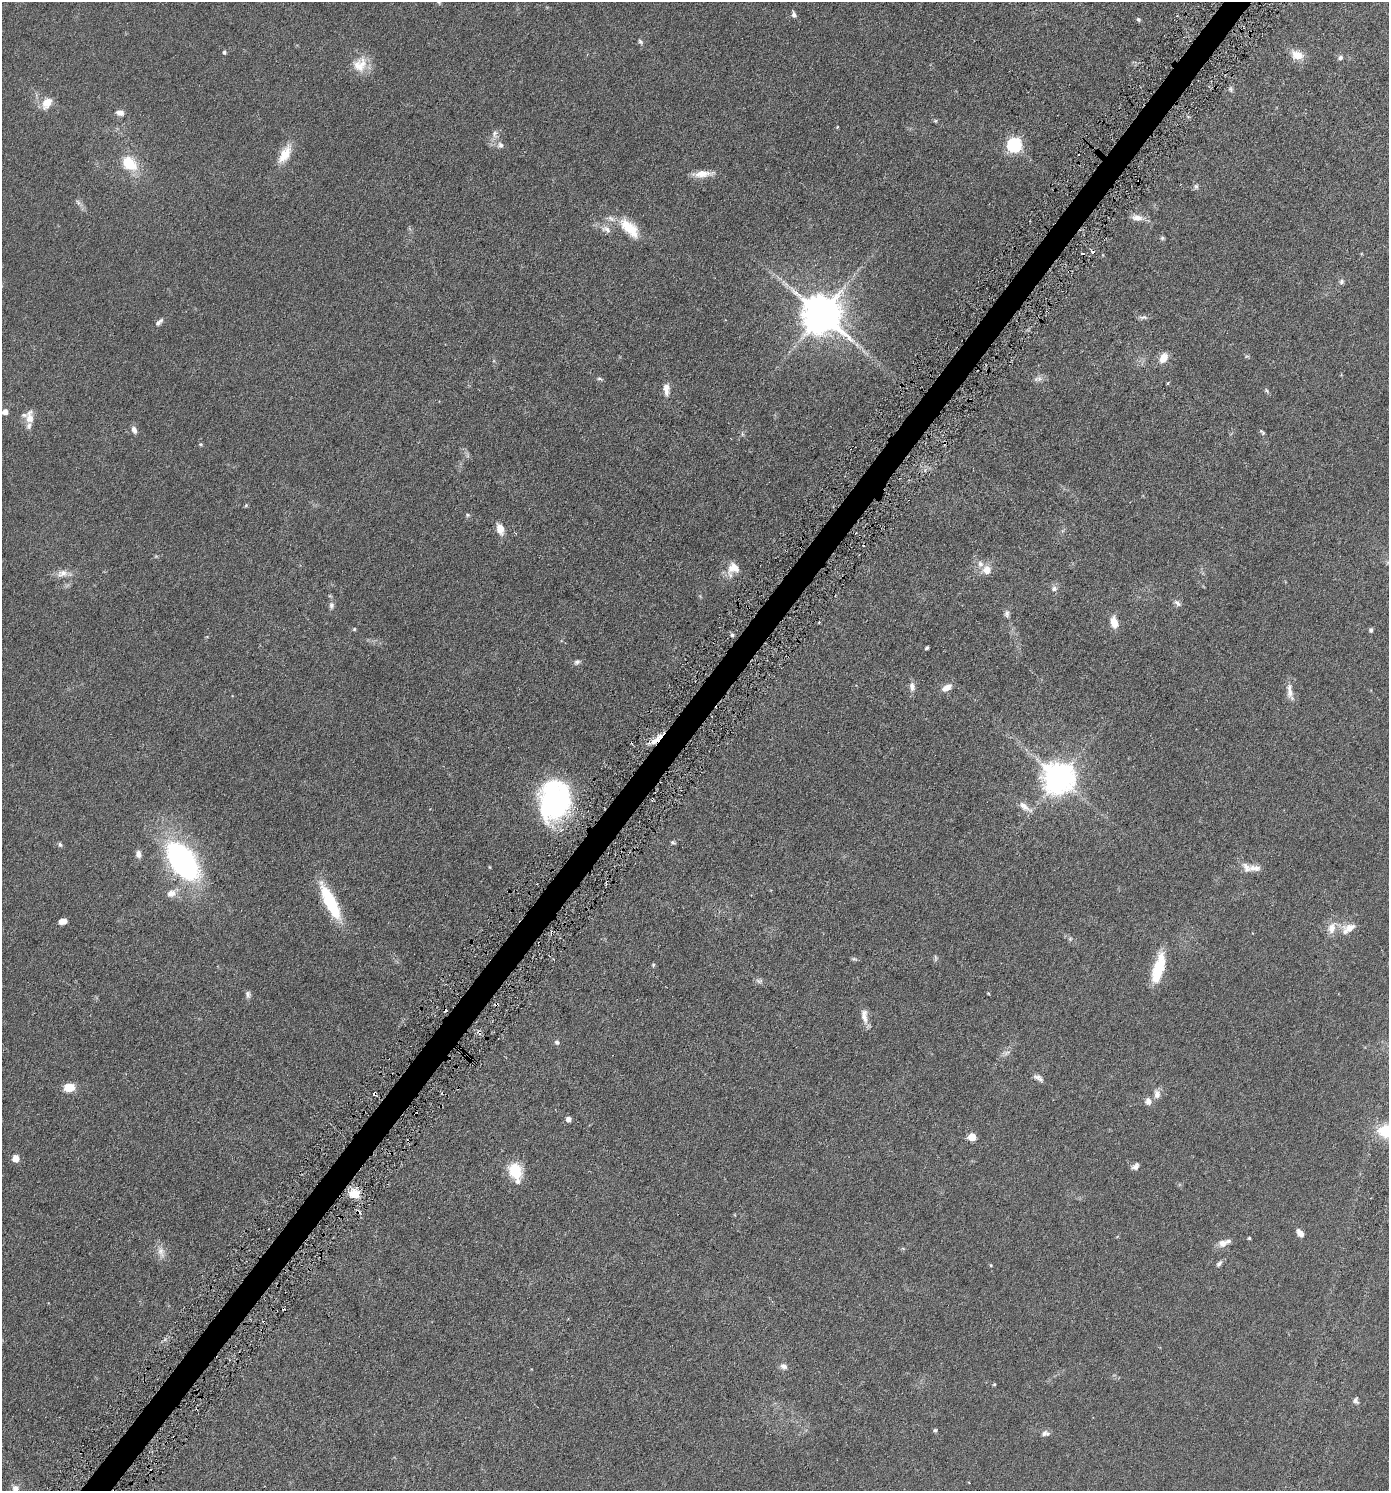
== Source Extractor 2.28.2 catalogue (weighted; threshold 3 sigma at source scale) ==
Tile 7 of 4 x 4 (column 3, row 2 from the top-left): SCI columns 2930-4316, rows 3001-4489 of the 6001 x 5996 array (HDU 1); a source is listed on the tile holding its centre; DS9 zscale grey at full resolution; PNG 1391 x 1493 px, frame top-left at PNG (2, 2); no overlay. Shown black and unused: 2% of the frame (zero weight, under 3 of 6 exposures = <1% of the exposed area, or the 3 px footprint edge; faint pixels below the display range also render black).
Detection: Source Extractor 2.28.2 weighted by HDU 2 'WHT'; one run over the whole footprint, this tile lists its part. Background 0.0567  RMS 0.0059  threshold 0.0242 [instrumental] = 3 sigma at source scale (4.09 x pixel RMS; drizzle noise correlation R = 1.36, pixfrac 0.8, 0.05/0.05 arcsec/px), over >= 5 px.
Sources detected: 131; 1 too faint to see at this stretch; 11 cosmic-ray / hot-pixel residue — not listed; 7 inside a brighter listed object's ellipse — not listed separately; the other 112 listed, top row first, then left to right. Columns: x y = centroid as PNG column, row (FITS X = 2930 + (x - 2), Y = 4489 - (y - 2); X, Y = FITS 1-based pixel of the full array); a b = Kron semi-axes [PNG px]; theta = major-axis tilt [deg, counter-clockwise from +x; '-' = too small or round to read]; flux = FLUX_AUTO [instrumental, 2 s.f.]
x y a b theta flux
439 2 7 5 -28 0.9
794 15 7 5 -77 1.5
1138 19 5 5 - 0.88
640 42 9 5 -56 1.2
224 52 4 4 - 1.1
1297 55 16 11 -25 6.7
1340 58 7 6 - 1.3
360 64 22 19 58 10
1230 89 8 6 -70 1.2
47 103 14 9 54 7.1
120 113 10 7 -6 2.7
935 121 6 5 - 0.66
837 127 4 3 - 0.47
495 134 13 9 85 3.2
500 145 9 9 - 2.5
1014 145 7 6 - 98
285 154 27 12 60 9.1
129 164 19 14 -44 15
702 174 26 7 4 6.3
1196 186 8 7 - 1.3
78 202 9 6 -63 1.6
1137 218 16 8 -11 4.1
629 228 30 13 -45 14
606 229 15 9 -26 3.7
1162 238 6 5 - 0.81
783 282 7 5 -65 1.4
1342 282 8 6 70 1.3
821 314 12 11 - 1700
1143 317 13 5 -5 1.6
159 322 13 6 44 1.9
857 345 11 6 -57 2.4
1163 358 13 9 62 5.3
599 379 7 4 -7 0.89
1038 379 14 7 12 2.3
1168 383 4 3 - 0.54
666 389 16 8 -90 4.4
1267 391 9 4 -46 0.88
5 412 5 4 - 3.8
29 417 18 9 85 5.1
134 430 10 6 -69 2.2
1262 432 9 4 -45 0.95
742 434 6 4 -72 0.74
944 443 6 3 81 0.82
201 444 5 4 - 0.68
246 505 5 4 - 0.64
467 515 6 5 - 0.82
500 529 13 8 -73 5.4
733 568 17 16 - 7.2
987 570 11 10 - 5.3
62 573 17 10 16 4.4
1054 588 9 8 - 2
330 596 6 3 -17 0.57
1177 603 11 6 -42 1.7
331 605 9 6 89 1.8
1007 614 10 6 -85 1.8
1114 622 13 8 -73 6.1
354 629 4 4 - 0.63
1371 630 5 4 - 0.97
732 635 5 5 - 0.91
927 648 4 3 - 1
577 662 8 6 34 1.5
912 687 12 7 -82 2.7
947 688 12 7 29 4.4
1290 692 22 8 -74 4.4
655 741 16 7 35 5.8
1059 778 10 9 - 920
554 801 30 22 77 120
1025 807 22 8 -37 4.7
673 843 6 4 -25 0.81
60 844 6 5 - 1.1
138 854 9 6 -78 2.7
182 861 25 14 -55 190
490 867 5 3 - 0.42
1255 868 18 9 -3 4
171 893 12 10 20 4
330 902 45 12 -64 29
63 921 7 5 10 3.1
1332 928 21 13 45 7
1348 928 21 11 26 6.5
935 958 11 4 -89 0.88
854 959 8 5 -14 0.88
653 965 5 5 - 0.68
1158 968 32 10 75 20
759 981 10 6 -10 1.5
988 993 3 3 - 0.47
248 994 9 7 -84 1.7
864 1017 19 8 -75 4.6
557 1042 5 5 - 1.6
1007 1053 10 5 24 1.8
1038 1078 14 6 -30 2.3
69 1087 11 8 8 8.1
375 1094 4 3 - 1.1
1157 1094 13 9 88 2.9
1148 1101 9 9 - 2.8
568 1119 5 5 - 2.9
972 1137 5 5 - 12
15 1158 5 5 - 8.7
1135 1166 9 7 39 2
515 1171 19 15 -63 14
354 1194 13 11 -16 7.9
1300 1233 9 6 -49 3.7
1249 1238 3 3 - 0.73
1222 1243 14 10 13 3.7
161 1252 19 9 -72 4.3
1219 1263 10 5 49 1.4
991 1265 4 3 - 0.5
783 1366 10 8 -32 2.2
994 1384 4 3 - 0.62
1356 1400 9 7 -85 1.5
935 1430 5 4 - 0.83
1045 1433 12 7 1 2.1
15 1488 8 8 - 2.6
Overlapping masked pixels (flux is a lower limit): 3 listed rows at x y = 944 443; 655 741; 375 1094
Isophote crosses this tile's border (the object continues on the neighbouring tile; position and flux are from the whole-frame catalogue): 2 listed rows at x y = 439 2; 15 1488